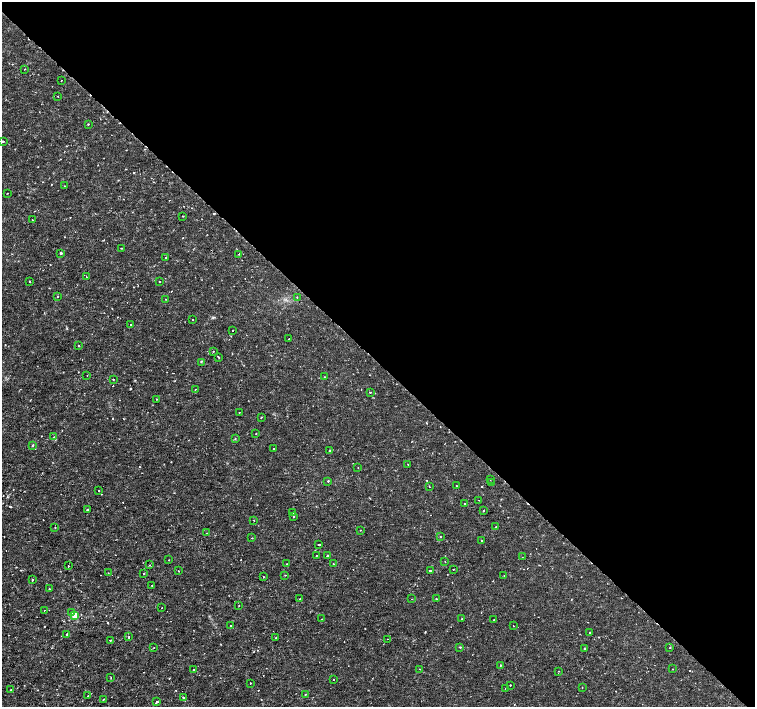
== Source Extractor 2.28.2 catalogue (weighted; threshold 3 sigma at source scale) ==
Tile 3 of 4 x 4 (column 3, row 1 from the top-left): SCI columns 3017-4521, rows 4452-5860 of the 6027 x 6019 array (HDU 1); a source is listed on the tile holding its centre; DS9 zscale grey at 2 x 2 block average (1 PNG px = mean of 2 x 2 image px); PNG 757 x 709 px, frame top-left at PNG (2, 2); each listed source drawn as its Kron ellipse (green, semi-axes under 4 px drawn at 4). Shown black and unused: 51% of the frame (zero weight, under 2 of 3 exposures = <1% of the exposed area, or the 3 px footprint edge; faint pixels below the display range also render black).
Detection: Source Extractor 2.28.2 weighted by HDU 2 'WHT'; one run over the whole footprint, this tile lists its part. Background -9.44e-06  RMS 8.1e-04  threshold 0.00366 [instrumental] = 3 sigma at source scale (4.5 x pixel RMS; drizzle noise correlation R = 1.50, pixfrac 1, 0.0396/0.0396 arcsec/px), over >= 5 px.
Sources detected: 130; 6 cosmic-ray / hot-pixel residue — neither listed nor drawn; the other 124 listed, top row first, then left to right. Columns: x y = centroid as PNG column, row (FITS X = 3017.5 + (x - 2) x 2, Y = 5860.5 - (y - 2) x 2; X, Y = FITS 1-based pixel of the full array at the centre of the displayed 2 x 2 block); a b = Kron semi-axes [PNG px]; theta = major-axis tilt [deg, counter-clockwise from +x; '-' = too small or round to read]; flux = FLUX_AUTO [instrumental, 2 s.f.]
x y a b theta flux
25 69 2 2 - 0.14
61 80 2 2 - 0.085
58 96 2 2 - 0.13
88 124 2 2 - 0.27
3 141 2 2 - 0.31
65 186 2 2 - 0.12
7 193 2 2 - 0.085
183 216 2 2 - 0.089
32 220 2 2 - 0.14
121 248 2 2 - 0.15
61 253 2 2 - 0.7
238 254 2 2 - 0.14
166 258 2 2 - 0.45
86 276 2 2 - 0.1
30 281 2 2 - 0.082
159 282 2 2 - 0.36
57 296 2 2 - 0.11
297 297 2 2 - 0.086
166 299 2 2 - 0.084
192 320 2 2 - 0.24
130 325 2 2 - 0.22
232 330 2 2 - 0.087
289 339 2 2 - 0.32
78 345 2 2 - 0.17
213 351 2 2 - 0.11
218 357 2 2 - 0.2
201 362 2 2 - 0.17
87 375 2 2 - 0.074
324 377 2 2 - 0.074
113 379 2 2 - 0.18
195 390 2 2 - 0.089
370 392 2 2 - 0.16
157 399 2 2 - 0.088
239 412 2 2 - 0.072
261 417 2 2 - 0.25
256 434 2 2 - 0.083
53 437 2 2 - 0.095
235 439 2 2 - 0.13
33 445 2 2 - 0.72
273 449 2 2 - 0.081
330 450 2 2 - 0.098
408 464 2 2 - 0.12
358 468 2 2 - 0.08
490 479 2 2 - 0.16
328 481 2 2 - 0.15
491 483 2 2 - 0.14
456 486 2 2 - 0.074
429 487 2 2 - 0.29
99 490 2 2 - 0.26
479 500 2 2 - 0.057
465 503 2 2 - 0.12
87 509 2 2 - 0.17
484 511 2 2 - 0.18
292 512 2 2 - 0.17
294 516 2 2 - 0.21
254 520 2 2 - 0.19
55 527 2 2 - 0.12
496 527 2 2 - 0.27
360 530 2 2 - 0.2
206 533 2 2 - 0.058
440 536 2 2 - 0.14
252 538 2 2 - 0.14
482 541 2 2 - 0.21
319 545 2 2 - 0.17
327 555 2 2 - 0.21
316 556 2 2 - 0.12
522 557 2 2 - 0.06
169 560 2 2 - 0.12
445 562 2 2 - 0.095
287 564 2 2 - 0.098
333 564 2 2 - 0.11
150 565 2 2 - 0.1
68 566 2 2 - 0.18
453 569 2 2 - 0.49
178 571 2 2 - 0.17
430 571 2 2 - 0.42
108 573 2 2 - 0.062
144 573 2 2 - 0.43
285 575 2 2 - 0.081
504 575 2 2 - 0.069
263 577 2 2 - 0.12
32 579 2 2 - 0.12
152 585 2 2 - 0.071
49 589 2 2 - 0.15
299 599 2 2 - 0.17
411 599 2 2 - 0.064
436 599 2 2 - 0.088
239 606 2 2 - 0.061
162 607 2 2 - 0.097
44 610 2 2 - 0.18
72 612 3 2 - 0.23
74 615 3 3 - 5.2
322 619 2 2 - 0.064
462 619 2 2 - 0.083
494 620 2 2 - 0.13
230 625 2 2 - 0.12
513 626 2 2 - 0.16
590 633 2 2 - 0.28
66 634 3 2 - 0.12
129 637 2 2 - 0.13
276 638 2 2 - 0.11
387 639 2 2 - 0.066
110 640 2 2 - 0.15
460 647 2 2 - 0.25
670 647 2 2 - 0.23
154 648 2 2 - 0.11
585 648 2 2 - 0.19
500 665 2 2 - 0.2
193 669 2 2 - 0.16
420 669 2 2 - 0.087
672 669 2 2 - 0.077
558 671 2 2 - 0.1
111 677 2 2 - 0.1
333 679 2 2 - 0.09
250 683 2 2 - 0.29
510 685 2 2 - 0.18
582 687 2 2 - 0.083
505 688 2 2 - 0.067
11 690 2 2 - 0.14
305 694 2 2 - 0.11
88 696 2 2 - 0.084
183 698 2 2 - 0.28
103 699 3 2 - 0.17
157 702 4 2 - 0.36
Diffuse or blended objects may show on this block-average render without a row.